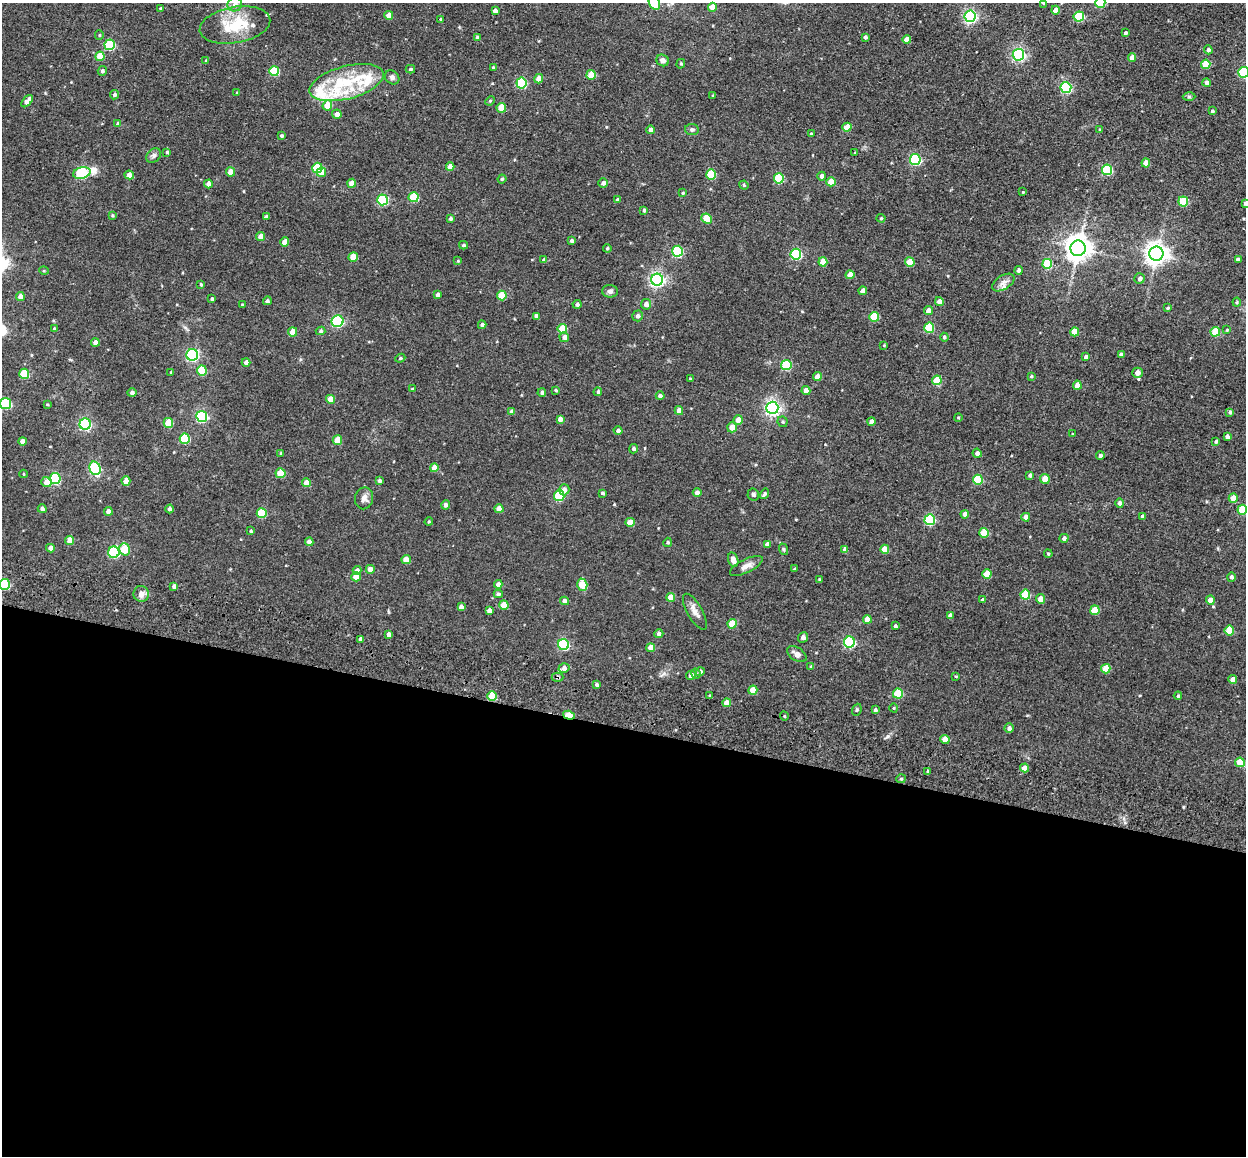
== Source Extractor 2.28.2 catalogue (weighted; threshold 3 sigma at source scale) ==
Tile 14 of 4 x 4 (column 2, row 4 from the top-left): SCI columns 1330-2573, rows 251-1404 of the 5224 x 5246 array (HDU 1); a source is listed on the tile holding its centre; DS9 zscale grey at full resolution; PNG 1248 x 1158 px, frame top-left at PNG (2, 3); each listed source drawn as its Kron ellipse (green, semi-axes under 4 px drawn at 4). Shown black and unused: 37% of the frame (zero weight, under 3 of 4 exposures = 9% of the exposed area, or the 3 px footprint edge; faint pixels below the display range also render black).
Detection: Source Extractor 2.28.2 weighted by HDU 2 'WHT'; one run over the whole footprint, this tile lists its part. Background 0.0665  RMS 0.0085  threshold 0.038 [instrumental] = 3 sigma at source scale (4.5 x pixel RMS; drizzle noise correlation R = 1.50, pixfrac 1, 0.05/0.05 arcsec/px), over >= 5 px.
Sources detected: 315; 7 inside a brighter listed object's ellipse — not listed separately; the other 308 listed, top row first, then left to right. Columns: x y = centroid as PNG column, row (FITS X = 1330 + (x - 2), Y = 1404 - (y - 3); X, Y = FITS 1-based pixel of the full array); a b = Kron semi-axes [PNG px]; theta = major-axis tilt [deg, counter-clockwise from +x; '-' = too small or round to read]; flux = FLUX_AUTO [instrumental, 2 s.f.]
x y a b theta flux
654 3 7 5 -64 21
1043 3 3 3 - 0.68
1100 3 5 5 - 38
235 5 7 6 - 3.8
712 7 4 4 - 10
160 8 3 3 - 0.85
1055 10 4 4 - 6.3
495 11 4 4 - 3.6
389 15 4 4 - 6.8
970 16 6 5 - 150
1079 16 5 5 - 50
441 19 4 3 - 1.2
235 25 36 18 10 32
1125 33 4 3 - 1.7
99 35 5 4 - 0.9
865 37 3 3 - 1.8
477 38 4 4 - 2.2
907 40 4 4 - 7.8
110 45 5 5 - 54
1208 50 4 4 - 2.3
1018 55 6 5 - 140
100 56 4 4 - 16
1132 58 4 4 - 5.8
663 60 6 5 - 3.4
206 61 4 3 - 0.81
681 64 5 4 - 1
1206 64 5 4 - 22
493 68 4 3 - 1.3
410 69 5 4 - 1.3
102 71 5 4 - 1.8
274 71 5 5 - 37
1243 72 5 5 - 67
591 75 5 4 - 20
392 77 8 6 -38 2.4
539 79 5 4 - 6.6
346 83 38 16 15 39
521 83 5 5 - 51
1207 83 4 4 - 2.5
1066 88 5 5 - 83
237 93 3 3 - 1
115 95 5 4 - 2
713 95 3 3 - 0.8
1189 97 6 4 -1 1.2
27 101 7 4 48 6.8
490 101 5 4 - 1.1
327 105 5 4 - 15
501 108 5 4 - 13
1212 111 3 3 - 1.4
337 114 4 4 - 5.2
118 124 4 4 - 2.5
847 127 4 4 - 12
651 130 4 4 - 3.5
692 130 7 5 -10 1.7
1100 130 4 3 - 0.85
811 134 4 3 - 0.8
281 136 3 3 - 1.3
167 152 4 3 - 1.2
855 153 3 3 - 0.82
154 156 8 6 46 2.4
915 160 5 5 - 76
1146 163 4 4 - 8.6
450 167 4 4 - 6.7
317 168 5 5 - 40
1107 170 5 5 - 48
230 172 4 4 - 8.5
321 172 5 4 - 9.4
82 173 9 5 15 83
129 175 5 4 - 5.9
711 175 5 5 - 36
822 176 4 4 - 3.4
779 178 5 5 - 41
502 179 4 4 - 1.1
831 182 4 4 - 13
352 183 4 4 - 9
603 183 5 4 - 2.8
208 184 4 4 - 4.4
744 185 5 4 - 0.88
1023 192 3 3 - 0.56
683 193 4 3 - 0.74
414 197 5 5 - 31
382 200 5 5 - 60
617 200 3 3 - 1.2
1183 201 5 5 - 37
1245 203 4 4 - 2
644 210 4 4 - 1.7
112 215 4 4 - 1.1
266 217 4 3 - 2.4
450 218 4 4 - 1.5
881 218 4 4 - 0.92
707 219 6 4 -41 18
261 236 4 4 - 6.4
572 241 4 4 - 2.2
285 242 4 4 - 8.5
463 245 4 3 - 1.2
607 248 4 3 - 1.1
1078 248 8 7 - 860
677 251 5 5 - 62
796 254 5 5 - 69
1156 254 7 7 - 640
353 257 4 4 - 17
544 260 4 4 - 2.6
1238 260 4 4 - 3.2
458 261 4 4 - 0.76
823 262 4 4 - 13
910 262 4 4 - 14
1047 264 5 5 - 28
1019 270 4 4 - 2
44 271 5 3 - 0.71
850 275 4 4 - 8.4
1140 278 5 5 - 2.8
657 280 6 6 - 210
1003 282 12 7 32 3.9
201 284 3 3 - 1
610 291 8 6 -1 2.2
863 291 4 4 - 5.5
438 295 4 4 - 2.5
502 295 5 4 - 20
20 297 4 4 - 5.8
212 299 3 3 - 1.3
267 301 4 4 - 1.6
939 301 4 4 - 4.3
1237 302 4 4 - 0.9
577 304 4 4 - 1.9
646 304 5 5 - 3.7
242 305 4 2 - 0.75
1168 308 4 3 - 1
928 311 4 4 - 5.4
536 316 4 4 - 2.5
638 316 5 5 - 2.5
874 317 5 5 - 29
337 321 6 5 - 89
482 325 4 4 - 2
929 328 5 5 - 39
55 329 3 3 - 1.5
562 329 5 4 - 21
1227 330 4 3 - 0.72
321 331 5 4 - 1.6
293 332 5 4 - 8.4
1075 332 4 4 - 14
1215 332 5 4 - 23
564 337 5 5 - 3.8
944 337 4 4 - 1.6
95 342 4 4 - 6.3
884 345 3 3 - 0.58
192 355 6 6 - 110
1121 355 4 3 - 2.4
1086 357 4 3 - 2.2
400 358 5 4 - 1.2
246 362 4 4 - 3.9
786 365 5 5 - 39
202 370 5 5 - 29
171 372 3 3 - 0.84
1137 373 5 5 - 5.3
24 374 5 5 - 31
1031 376 3 3 - 0.91
817 377 4 4 - 8.4
690 379 3 3 - 0.82
937 380 5 4 - 23
1077 385 4 4 - 8.5
412 389 3 3 - 0.76
556 390 4 3 - 1
806 391 4 4 - 5
598 392 4 4 - 1.4
132 393 4 4 - 2.5
542 393 4 4 - 1.9
660 396 4 4 - 2.1
330 399 4 4 - 13
6 404 5 5 - 61
47 404 3 2 - 0.64
772 408 6 6 - 220
679 411 4 4 - 5.5
512 412 4 4 - 4.1
1230 412 4 4 - 1.4
202 416 5 5 - 91
958 417 4 3 - 0.68
560 419 4 4 - 4.3
738 420 5 4 - 7.1
871 421 4 4 - 4.4
783 422 5 5 - 1.2
168 423 5 4 - 20
85 424 5 5 - 100
732 427 5 5 - 7.5
618 430 4 4 - 2.5
1073 434 3 3 - 0.71
1227 437 4 4 - 2.7
185 439 5 5 - 40
337 440 5 4 - 16
22 441 4 4 - 4.7
1216 441 4 3 - 1.6
634 449 5 4 - 1.8
281 453 4 3 - 0.99
977 453 4 4 - 2.9
1100 456 4 4 - 2.4
95 468 7 5 -72 88
434 468 4 4 - 8.9
280 473 5 5 - 19
24 474 4 3 - 0.57
1030 475 4 4 - 1.8
55 479 5 5 - 76
1045 479 5 5 - 8.2
978 480 5 5 - 30
126 481 4 4 - 7.8
379 481 4 3 - 1.5
46 482 5 5 - 7.5
307 483 4 4 - 9.8
564 490 5 5 - 4.8
697 492 4 4 - 3.3
602 493 3 3 - 1.5
753 494 6 5 - 1.6
765 494 5 4 - 1.7
559 496 5 5 - 43
364 498 11 9 79 4.4
1233 498 4 4 - 9.7
1120 503 5 4 - 2.5
446 505 4 4 - 2.6
42 509 4 4 - 2.3
170 509 4 4 - 2.4
499 509 4 4 - 8.6
1242 510 5 5 - 28
108 511 4 4 - 4.4
262 513 5 5 - 29
965 514 4 4 - 3.3
1142 516 4 4 - 1.6
1026 517 4 4 - 4.1
930 520 5 5 - 66
429 522 4 3 - 0.85
630 522 4 4 - 10
251 531 4 3 - 1.1
984 533 5 4 - 20
1064 538 4 4 - 2.6
70 541 5 4 - 9.1
309 542 4 4 - 3.6
668 542 5 4 - 1.1
767 544 4 4 - 3.8
50 548 4 4 - 4.2
124 549 6 5 - 23
783 549 6 4 -72 1.1
845 549 4 4 - 4.1
885 549 4 4 - 10
114 552 6 5 - 68
1048 554 4 3 - 1
406 560 4 4 - 9.4
733 560 7 5 -73 3.9
746 566 18 6 26 5.4
370 569 4 4 - 6.5
795 569 3 3 - 1.2
357 570 4 4 - 3.1
987 574 4 4 - 15
356 577 4 4 - 10
1231 577 4 4 - 1.8
819 579 4 3 - 0.87
4 584 5 5 - 53
498 584 4 4 - 4.1
582 585 6 5 - 17
174 586 4 4 - 2.5
141 594 8 8 - 5.2
498 594 4 3 - 1.7
1025 595 5 5 - 28
671 597 4 4 - 8.6
1040 599 5 4 - 6.1
982 600 3 3 - 1.6
1210 600 4 4 - 6.2
564 601 4 4 - 4.2
504 605 4 4 - 14
461 607 4 4 - 3.1
489 610 4 4 - 3.9
1095 610 5 4 - 18
695 612 20 7 -61 5.7
950 615 4 4 - 3.3
867 619 4 4 - 8.9
732 624 5 4 - 16
895 626 3 3 - 1.2
1229 631 5 4 - 17
389 634 4 4 - 4.4
659 634 4 4 - 2.3
803 637 5 4 - 2.1
361 639 4 4 - 3.1
849 642 5 5 - 92
563 644 5 5 - 78
651 648 4 4 - 8.2
797 654 11 6 -34 4.7
811 666 4 3 - 1.1
564 668 5 5 - 3.6
1106 669 5 4 - 17
700 672 5 4 - 2.5
696 674 5 4 - 1.2
691 675 5 4 - 3.8
956 676 4 4 - 0.81
557 677 6 4 -1 1.3
1233 680 4 4 - 5.5
597 685 3 3 - 1.3
753 690 4 4 - 11
898 693 5 5 - 31
492 696 5 5 - 26
710 696 3 3 - 1.1
1178 696 4 3 - 1.1
727 703 4 4 - 8.8
894 708 4 3 - 0.68
857 710 6 4 69 1.1
875 710 4 4 - 1.7
569 715 6 4 -18 26
784 716 4 3 - 0.65
1009 728 4 4 - 2.5
945 739 4 4 - 11
1240 762 5 4 - 19
1024 768 4 4 - 5.4
928 771 4 3 - 1
901 779 5 4 - 1.1
Overlapping masked pixels (flux is a lower limit): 3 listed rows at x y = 557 677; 492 696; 569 715
Isophote crosses this tile's border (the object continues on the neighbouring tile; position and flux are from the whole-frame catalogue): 8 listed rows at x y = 654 3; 1043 3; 1100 3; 1243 72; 1245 203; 6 404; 1242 510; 4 584